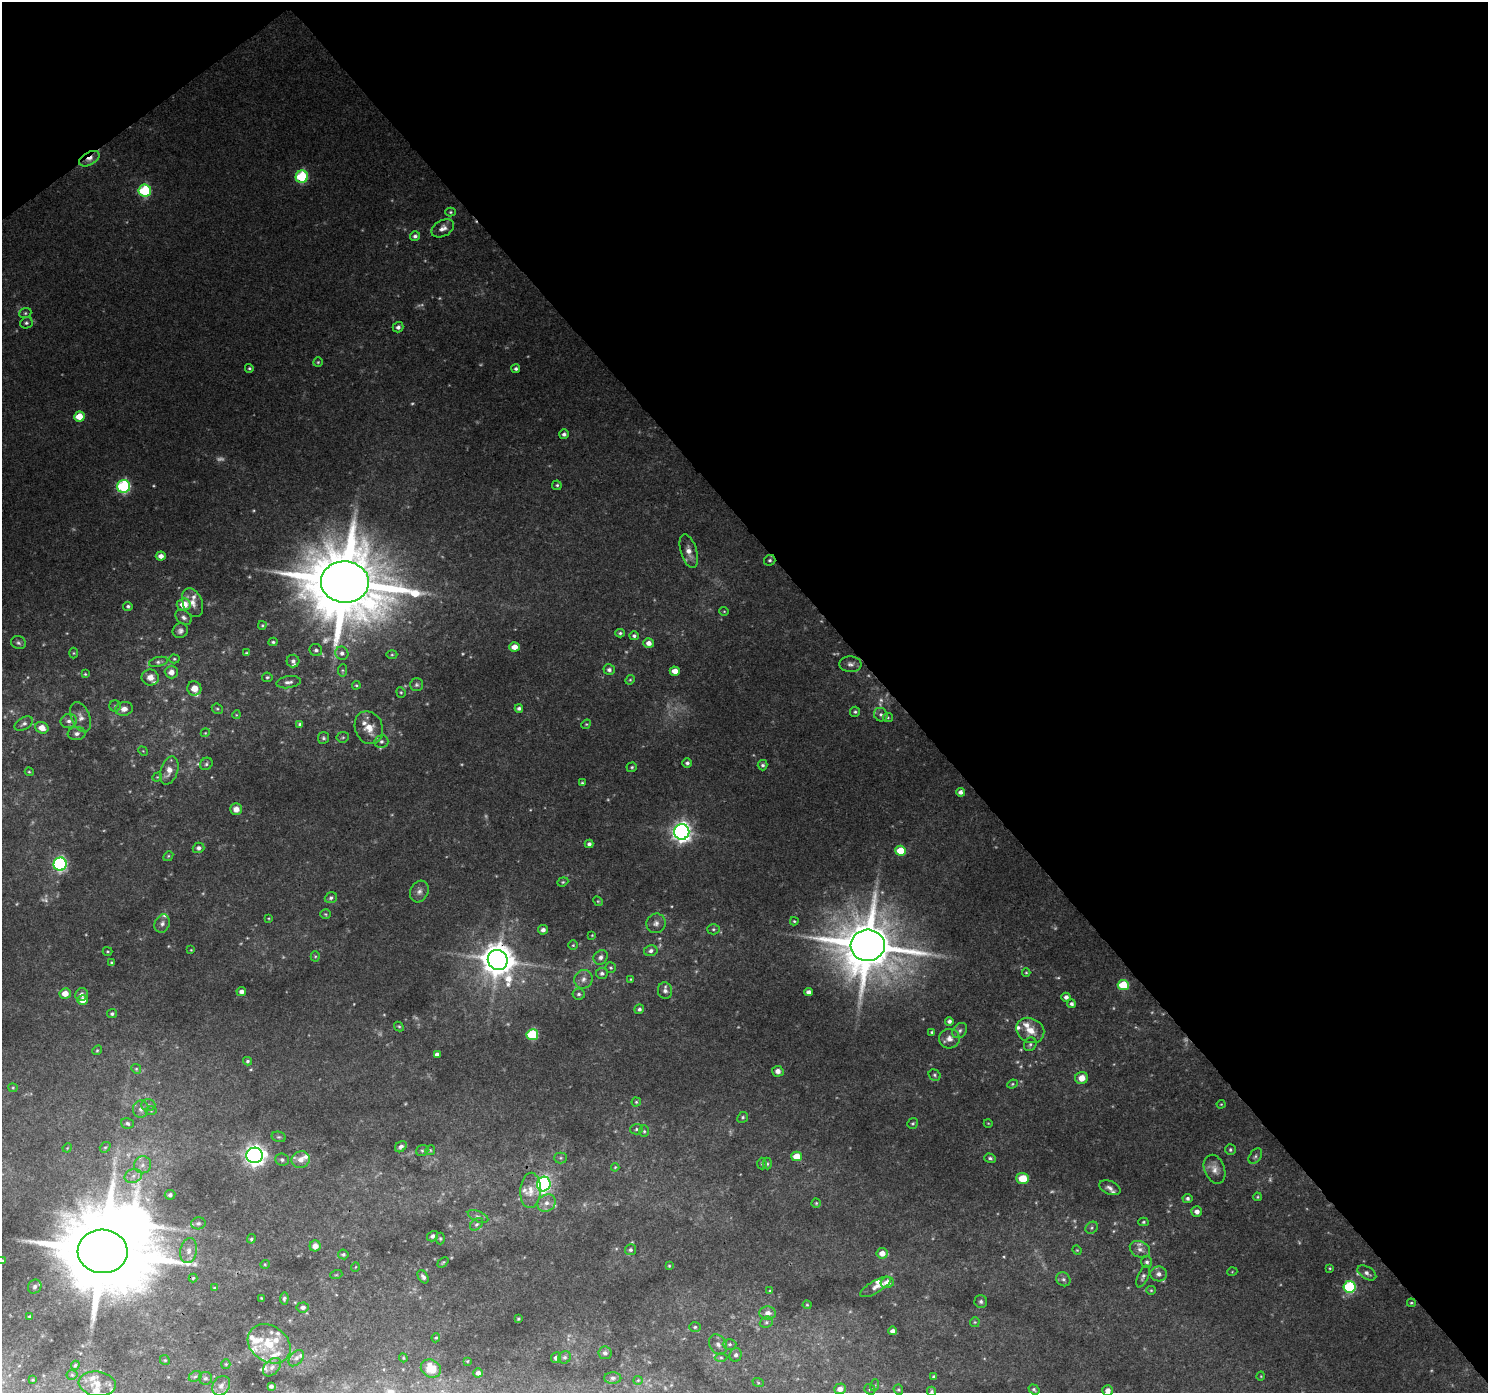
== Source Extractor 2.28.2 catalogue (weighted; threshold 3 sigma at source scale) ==
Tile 3 of 4 x 4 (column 3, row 1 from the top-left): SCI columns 3017-4502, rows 4348-5738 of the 6039 x 5976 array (HDU 1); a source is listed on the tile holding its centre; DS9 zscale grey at full resolution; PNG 1490 x 1395 px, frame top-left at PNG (2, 2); each listed source drawn as its Kron ellipse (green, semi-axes under 4 px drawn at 4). Shown black and unused: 42% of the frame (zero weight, under 3 of 4 exposures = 5% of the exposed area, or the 3 px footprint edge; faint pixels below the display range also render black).
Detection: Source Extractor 2.28.2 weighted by HDU 2 'WHT'; one run over the whole footprint, this tile lists its part. Background 0.0452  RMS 0.0038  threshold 0.0172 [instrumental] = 3 sigma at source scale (4.5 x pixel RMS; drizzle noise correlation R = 1.50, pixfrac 1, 0.0396/0.0396 arcsec/px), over >= 5 px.
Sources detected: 347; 42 too faint to see at this stretch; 1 inside a brighter object's white glare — neither listed nor drawn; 28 inside a brighter listed object's ellipse — not listed separately; the other 276 listed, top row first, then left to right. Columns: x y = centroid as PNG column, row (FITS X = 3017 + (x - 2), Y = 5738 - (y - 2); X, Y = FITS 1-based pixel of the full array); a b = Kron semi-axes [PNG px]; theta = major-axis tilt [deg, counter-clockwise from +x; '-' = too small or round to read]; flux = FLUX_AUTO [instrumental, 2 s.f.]
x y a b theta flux
89 159 11 6 30 3.2
302 177 6 6 - 32
145 191 6 6 - 35
450 212 5 4 - 0.58
443 228 12 8 29 2.7
415 236 5 5 - 1.2
25 313 6 5 - 0.68
26 323 6 5 - 0.9
398 327 5 5 - 1.4
318 362 5 4 - 0.52
249 368 4 4 - 0.59
516 369 4 4 - 0.98
79 416 5 5 - 7.8
564 434 5 4 - 1.2
557 485 4 4 - 0.63
124 486 6 6 - 57
689 551 17 8 -73 3.5
161 556 5 4 - 2.5
770 560 6 5 - 0.81
345 582 24 21 -4 5300
193 603 15 9 -68 3.7
184 604 7 6 - 7.5
128 606 4 4 - 0.75
724 611 4 4 - 0.39
184 617 9 6 -39 1.4
262 625 4 3 - 0.47
180 631 8 7 - 1.5
620 633 5 4 - 0.73
634 636 4 4 - 0.97
273 642 4 3 - 0.63
18 643 7 6 - 1
649 643 5 4 - 2.6
514 647 5 4 - 4.1
316 650 6 6 - 1
74 653 5 3 - 0.39
246 653 4 3 - 0.45
342 653 7 6 - 1.5
392 655 5 3 - 0.45
174 659 5 4 - 0.56
293 661 6 6 - 1.3
158 662 10 4 13 0.98
850 664 11 8 -2 1.8
342 670 6 4 84 0.54
609 670 6 5 - 1.3
675 671 5 4 - 4
171 672 6 6 - 2.9
85 674 4 4 - 0.41
150 677 8 8 - 2.8
267 677 5 4 - 0.66
630 680 5 4 - 0.48
288 682 12 6 8 1.7
356 685 4 3 - 0.45
416 685 6 6 - 0.91
194 688 7 7 - 3.9
401 692 5 4 - 0.52
115 706 6 5 - 0.69
519 708 4 4 - 1.1
124 709 9 7 9 2.5
217 709 6 5 - 0.66
855 712 5 5 - 0.75
236 715 4 3 - 0.34
881 715 7 6 - 1.2
81 717 16 9 -68 3.1
888 717 5 4 - 0.48
69 721 8 7 - 1.9
24 724 10 6 29 1.4
300 724 4 3 - 0.88
586 724 5 4 - 0.46
42 728 7 5 -18 4.5
369 728 17 13 -67 6.2
205 733 4 3 - 0.36
77 734 9 6 8 1.6
343 737 6 5 - 0.65
323 738 6 5 - 0.68
381 741 7 6 - 1.3
143 751 5 4 - 0.39
687 763 5 4 - 1.1
206 764 6 5 - 0.79
763 765 5 5 - 0.89
632 767 5 4 - 0.61
169 771 14 8 71 4.3
29 772 4 3 - 0.44
157 777 5 4 - 0.38
582 783 4 3 - 0.6
960 792 4 4 - 1.7
236 809 6 6 - 2.9
682 832 7 7 - 220
589 844 4 4 - 1.1
199 848 6 5 - 1.5
900 851 5 5 - 11
168 856 5 4 - 0.5
60 864 7 6 - 79
563 882 6 4 21 0.54
419 892 11 9 63 2.2
331 898 6 5 - 1.1
598 901 5 4 - 0.46
325 914 5 5 - 0.54
269 918 4 2 - 0.3
794 921 4 3 - 0.47
162 923 9 7 66 1.7
656 923 10 9 - 2
713 929 6 5 - 0.73
543 930 5 4 - 1.6
592 935 3 3 - 0.31
573 945 5 4 - 0.51
868 945 17 15 5 3000
191 950 4 3 - 0.32
107 951 5 3 - 0.42
651 951 7 5 11 1.2
315 956 5 4 - 0.47
601 957 8 6 45 1.5
498 960 10 9 - 930
111 963 4 4 - 0.52
611 968 5 5 - 0.59
1026 972 4 4 - 0.41
602 973 6 5 - 1.1
583 979 9 9 - 2.2
631 979 4 3 - 0.39
1123 985 5 5 - 16
241 991 5 4 - 1.6
665 991 8 7 - 1.7
808 992 4 4 - 1.7
65 993 5 5 - 4.4
82 994 6 6 - 1.9
579 994 6 5 - 0.9
1066 997 4 4 - 1.3
82 1000 5 5 - 3.8
1071 1004 4 4 - 1
639 1009 5 4 - 0.95
112 1014 5 4 - 0.93
949 1021 4 4 - 1.2
399 1026 5 4 - 0.51
1030 1030 14 12 -29 5.2
960 1031 8 6 46 1.3
932 1032 3 3 - 0.64
532 1035 6 5 - 30
949 1039 10 10 - 2.9
1030 1044 7 6 - 0.87
97 1050 5 4 - 0.53
437 1054 4 4 - 1.7
247 1061 4 3 - 0.67
136 1069 5 4 - 0.55
778 1071 6 5 - 2.2
935 1075 6 5 - 0.69
1082 1078 6 6 - 4.2
1012 1084 5 4 - 0.53
13 1088 4 4 - 0.43
636 1102 4 4 - 0.53
1221 1104 4 4 - 0.37
148 1105 7 6 - 1.1
141 1109 8 7 - 1.9
151 1111 6 4 -1 0.52
743 1117 6 5 - 0.7
127 1123 6 5 - 0.83
913 1123 6 5 - 0.61
988 1123 4 3 - 0.31
636 1129 6 5 - 0.82
644 1131 6 5 - 0.69
279 1137 7 5 -13 0.67
105 1147 6 4 39 0.6
401 1147 6 5 - 1.4
67 1148 5 4 - 0.37
422 1150 6 5 - 0.68
430 1150 5 4 - 0.47
1230 1150 5 5 - 0.69
255 1155 8 7 - 240
797 1156 5 5 - 7.2
1255 1156 8 5 52 0.98
561 1158 6 5 - 0.7
990 1158 6 4 -18 0.89
282 1160 7 6 - 1
301 1160 9 8 - 3.3
762 1164 6 4 -87 0.56
767 1164 6 4 -88 0.57
142 1165 9 8 - 2.3
615 1167 4 4 - 0.38
1215 1169 15 10 -68 3.1
133 1176 9 6 18 2
1023 1178 6 5 - 8.7
544 1184 7 6 - 83
1110 1188 11 6 -24 1.6
530 1190 18 10 87 4.9
170 1195 5 5 - 1.1
1257 1197 4 3 - 0.47
1187 1198 5 4 - 1.1
546 1203 10 8 34 2.7
816 1203 4 4 - 0.48
1197 1211 5 5 - 2.2
478 1216 11 5 -23 1.3
1143 1222 5 4 - 0.56
198 1223 7 6 - 1.1
476 1224 7 5 40 0.89
1092 1228 7 5 47 0.81
433 1236 6 5 - 1.3
251 1239 5 4 - 0.66
440 1239 6 4 -89 0.56
315 1246 5 5 - 3.1
1140 1249 11 8 -28 2.1
630 1250 5 5 - 0.89
1077 1250 5 4 - 0.41
103 1251 25 22 -2 6900
189 1251 13 8 78 2.6
882 1253 5 5 - 3.5
343 1254 5 5 - 0.73
2 1261 4 3 - 0.89
443 1262 6 4 41 0.54
1147 1262 6 5 - 1
265 1264 4 4 - 0.43
669 1266 4 3 - 0.38
355 1267 5 3 - 0.31
1330 1268 4 3 - 0.41
1232 1272 5 3 - 0.32
1367 1273 10 6 -31 1.7
1159 1274 8 7 - 2
336 1275 6 3 18 0.49
423 1277 7 4 -57 1.2
1143 1277 11 5 66 1.2
193 1278 4 4 - 0.45
1063 1279 7 6 - 1.1
887 1282 7 5 12 3.6
35 1287 7 6 - 1
875 1287 17 6 30 2.4
1349 1287 6 6 - 45
214 1288 4 3 - 0.45
1151 1290 5 4 - 0.47
770 1291 3 3 - 0.45
261 1298 3 2 - 0.29
284 1298 6 4 85 0.81
981 1301 6 6 - 1
1411 1303 4 3 - 0.5
807 1305 4 4 - 0.41
303 1307 6 5 - 1.4
768 1313 8 6 -4 2.5
30 1316 3 3 - 0.58
518 1319 3 3 - 0.5
766 1322 7 5 22 0.9
975 1322 5 5 - 0.55
695 1327 6 5 - 0.64
892 1331 4 4 - 1.7
436 1338 5 4 - 0.46
269 1344 23 18 -34 13
718 1344 11 8 -58 2
730 1344 7 5 0 1
605 1353 6 6 - 1.2
736 1355 7 6 - 1
565 1357 6 6 - 0.89
721 1357 6 4 -1 0.67
296 1358 9 6 49 1.5
403 1358 4 4 - 0.43
556 1358 5 5 - 1.6
165 1360 5 4 - 0.51
467 1361 3 3 - 0.33
226 1364 5 4 - 0.51
75 1365 4 4 - 0.56
272 1367 11 7 45 2
431 1369 10 8 -29 7.5
478 1373 4 4 - 1.5
72 1375 5 5 - 0.54
195 1376 7 5 28 0.81
1261 1376 4 3 - 0.31
934 1377 4 3 - 0.92
205 1378 7 6 - 0.94
613 1378 8 6 -1 1.2
33 1380 3 3 - 0.38
638 1380 4 4 - 0.39
758 1382 6 3 -20 0.46
97 1384 18 12 -7 4.6
875 1385 6 4 70 0.57
221 1386 10 8 57 1.9
271 1386 4 4 - 1
840 1389 6 5 - 2.6
870 1389 6 5 - 0.64
1034 1389 6 4 -36 0.77
898 1390 5 4 - 0.51
1108 1390 5 5 - 2.1
932 1391 5 4 - 0.62
Overlapping masked pixels (flux is a lower limit): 5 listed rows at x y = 89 159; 770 560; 850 664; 498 960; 103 1251
Isophote crosses this tile's border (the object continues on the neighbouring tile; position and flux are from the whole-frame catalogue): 3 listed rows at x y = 2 1261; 1108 1390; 932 1391